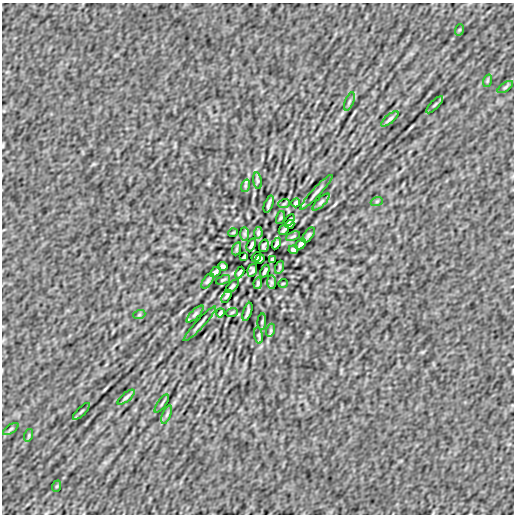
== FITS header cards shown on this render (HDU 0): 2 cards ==
NAXIS1  =                  512
NAXIS2  =                  512

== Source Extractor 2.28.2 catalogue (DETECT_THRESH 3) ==
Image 512 x 512 px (HDU 0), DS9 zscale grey, 1 PNG px = 1 image px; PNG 516 x 516 px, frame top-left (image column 1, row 512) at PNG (2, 3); each listed source drawn as its Kron ellipse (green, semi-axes under 4 px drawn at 4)
Background 8.23e-08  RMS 7.0e-06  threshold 2.11e-05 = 3 sigma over >= 5 px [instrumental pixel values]
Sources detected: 62; all 62 listed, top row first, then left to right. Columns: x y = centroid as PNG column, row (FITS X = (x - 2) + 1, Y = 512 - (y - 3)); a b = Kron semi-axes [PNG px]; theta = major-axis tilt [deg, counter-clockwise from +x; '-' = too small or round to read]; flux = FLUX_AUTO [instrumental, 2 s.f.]
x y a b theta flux
459 30 6 3 71 4.8e-04
487 81 6 4 72 5.7e-04
505 87 9 3 34 7.8e-04
349 101 10 3 69 7.8e-04
435 105 11 3 45 7.8e-04
390 119 10 3 40 1.1e-03
257 181 8 4 -82 6.9e-04
245 186 6 4 72 6.1e-04
316 192 23 3 47 1.4e-03
377 201 6 4 19 5.1e-04
321 202 11 4 45 1.0e-03
296 203 4 3 - 7.5e-04
269 204 9 2 69 1.1e-03
284 204 6 3 20 4.4e-04
281 218 7 3 71 4.5e-04
290 220 6 2 55 7.0e-04
290 224 4 3 - 6.0e-04
284 230 6 3 45 7.6e-04
233 233 5 3 - 3.7e-04
258 233 6 3 81 7.2e-04
245 234 7 4 -89 8.6e-04
309 235 9 4 53 9.1e-04
293 236 7 3 22 5.5e-04
276 243 6 3 62 8.8e-04
301 244 6 3 46 1.1e-03
251 245 7 2 64 1.0e-03
264 246 6 4 73 8.6e-04
236 249 7 4 71 6.4e-04
293 250 5 3 - 8.6e-04
244 257 4 3 - 5.5e-04
256 257 5 4 - 7.5e-04
260 259 5 4 - 6.9e-04
272 259 4 3 - 5.5e-04
223 266 5 3 - 8.6e-04
280 267 7 4 71 6.4e-04
252 270 6 4 73 8.6e-04
265 271 7 2 64 1.0e-03
215 272 6 3 46 1.1e-03
240 273 6 3 62 8.8e-04
223 280 7 3 22 5.5e-04
207 281 9 4 53 9.1e-04
271 282 7 4 -89 8.6e-04
258 283 6 3 81 7.2e-04
283 283 5 3 - 3.7e-04
232 286 8 4 45 8.2e-04
226 296 7 3 60 7.1e-04
232 312 6 3 20 4.4e-04
247 312 9 2 71 1.1e-03
220 313 4 3 - 7.5e-04
195 314 11 4 45 1.0e-03
139 315 6 4 19 5.1e-04
262 322 8 3 85 6.1e-04
200 324 23 3 47 1.5e-03
271 330 6 4 72 7.1e-04
259 335 8 4 -82 6.9e-04
126 397 10 3 40 1.0e-03
162 404 11 2 55 6.6e-04
81 411 11 3 45 7.7e-04
167 415 10 3 69 7.8e-04
11 429 9 3 34 7.8e-04
29 435 6 4 72 5.6e-04
57 486 6 3 71 4.8e-04